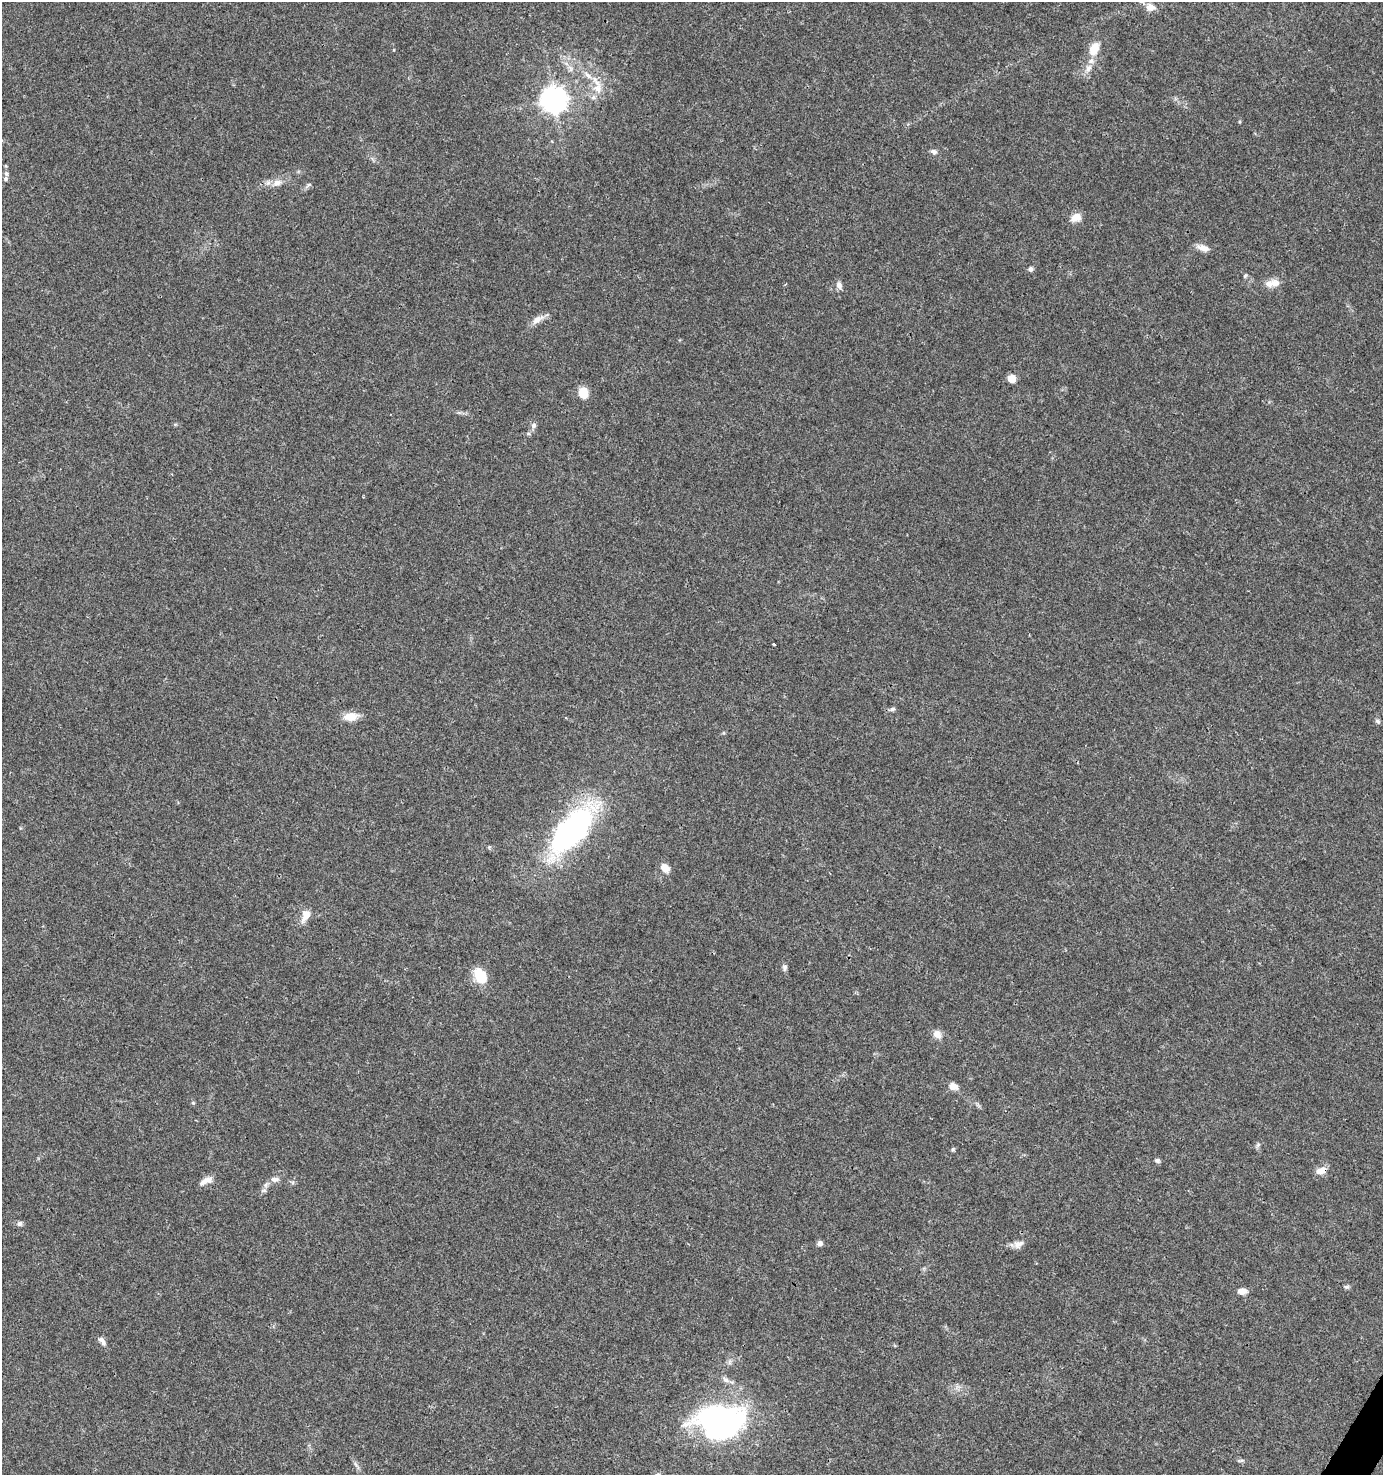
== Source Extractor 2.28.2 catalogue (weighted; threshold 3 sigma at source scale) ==
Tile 6 of 4 x 4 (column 2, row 2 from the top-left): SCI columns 1637-3017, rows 2948-4420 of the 5966 x 5903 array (HDU 1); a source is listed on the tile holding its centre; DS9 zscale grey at full resolution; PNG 1385 x 1477 px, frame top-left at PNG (2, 2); no overlay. Shown black and unused: <1% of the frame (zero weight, under 3 of 4 exposures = <1% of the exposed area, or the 3 px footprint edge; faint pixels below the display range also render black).
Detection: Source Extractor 2.28.2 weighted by HDU 2 'WHT'; one run over the whole footprint, this tile lists its part. Background 0.0416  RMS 0.0036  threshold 0.0164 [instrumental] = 3 sigma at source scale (4.5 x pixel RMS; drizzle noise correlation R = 1.50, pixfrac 1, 0.0396/0.0396 arcsec/px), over >= 5 px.
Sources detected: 51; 1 inside a brighter object's white glare — not listed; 4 inside a brighter listed object's ellipse — not listed separately; the other 46 listed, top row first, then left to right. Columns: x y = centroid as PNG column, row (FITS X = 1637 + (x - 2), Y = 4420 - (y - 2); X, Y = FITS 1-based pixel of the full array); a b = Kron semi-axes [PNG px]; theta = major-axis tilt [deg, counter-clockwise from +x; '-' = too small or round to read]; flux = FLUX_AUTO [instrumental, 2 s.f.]
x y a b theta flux
1150 7 13 9 -10 2.8
1094 49 16 9 65 5.9
1088 68 11 7 58 2.2
598 87 23 12 -84 5.8
554 100 9 8 - 380
934 152 8 6 -22 1.1
6 173 6 5 - 0.73
277 183 13 9 9 2.7
309 184 6 4 20 0.54
1076 217 12 10 20 3.4
1203 248 15 7 -16 2.7
1031 269 7 6 - 0.9
1245 276 5 5 - 0.51
1270 284 18 9 28 3.1
839 285 10 7 -75 1.6
537 319 18 8 32 2.8
1012 379 5 5 - 9.9
583 393 13 10 -85 4.8
534 425 8 7 - 1.2
774 644 3 3 - 1
893 709 7 5 15 0.85
351 716 16 9 6 4.8
1378 721 7 5 -40 0.8
570 831 51 23 47 93
665 868 10 8 -44 3.5
305 915 18 11 71 3.5
785 967 8 6 78 0.91
480 976 15 10 -60 11
937 1034 12 9 -48 2.5
953 1086 11 8 -24 2.3
1258 1145 7 5 46 0.77
953 1149 5 4 - 0.53
1157 1161 7 6 - 0.84
1321 1170 13 8 16 3.2
275 1179 11 6 -3 1.8
203 1182 17 8 37 2.4
265 1185 8 6 37 1.2
20 1224 7 6 - 0.99
820 1243 7 6 - 1.1
1018 1244 14 9 26 2.4
1347 1287 8 5 19 0.68
1242 1291 10 7 -2 2.4
102 1341 13 6 -52 1.6
725 1379 11 6 -37 1.4
721 1424 44 32 11 97
1241 1461 9 3 21 0.46
Overlapping masked pixels (flux is a lower limit): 2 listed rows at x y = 570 831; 1321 1170
Unlisted compact peaks at least as high as the median listed source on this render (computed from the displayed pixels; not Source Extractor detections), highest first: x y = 193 1103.